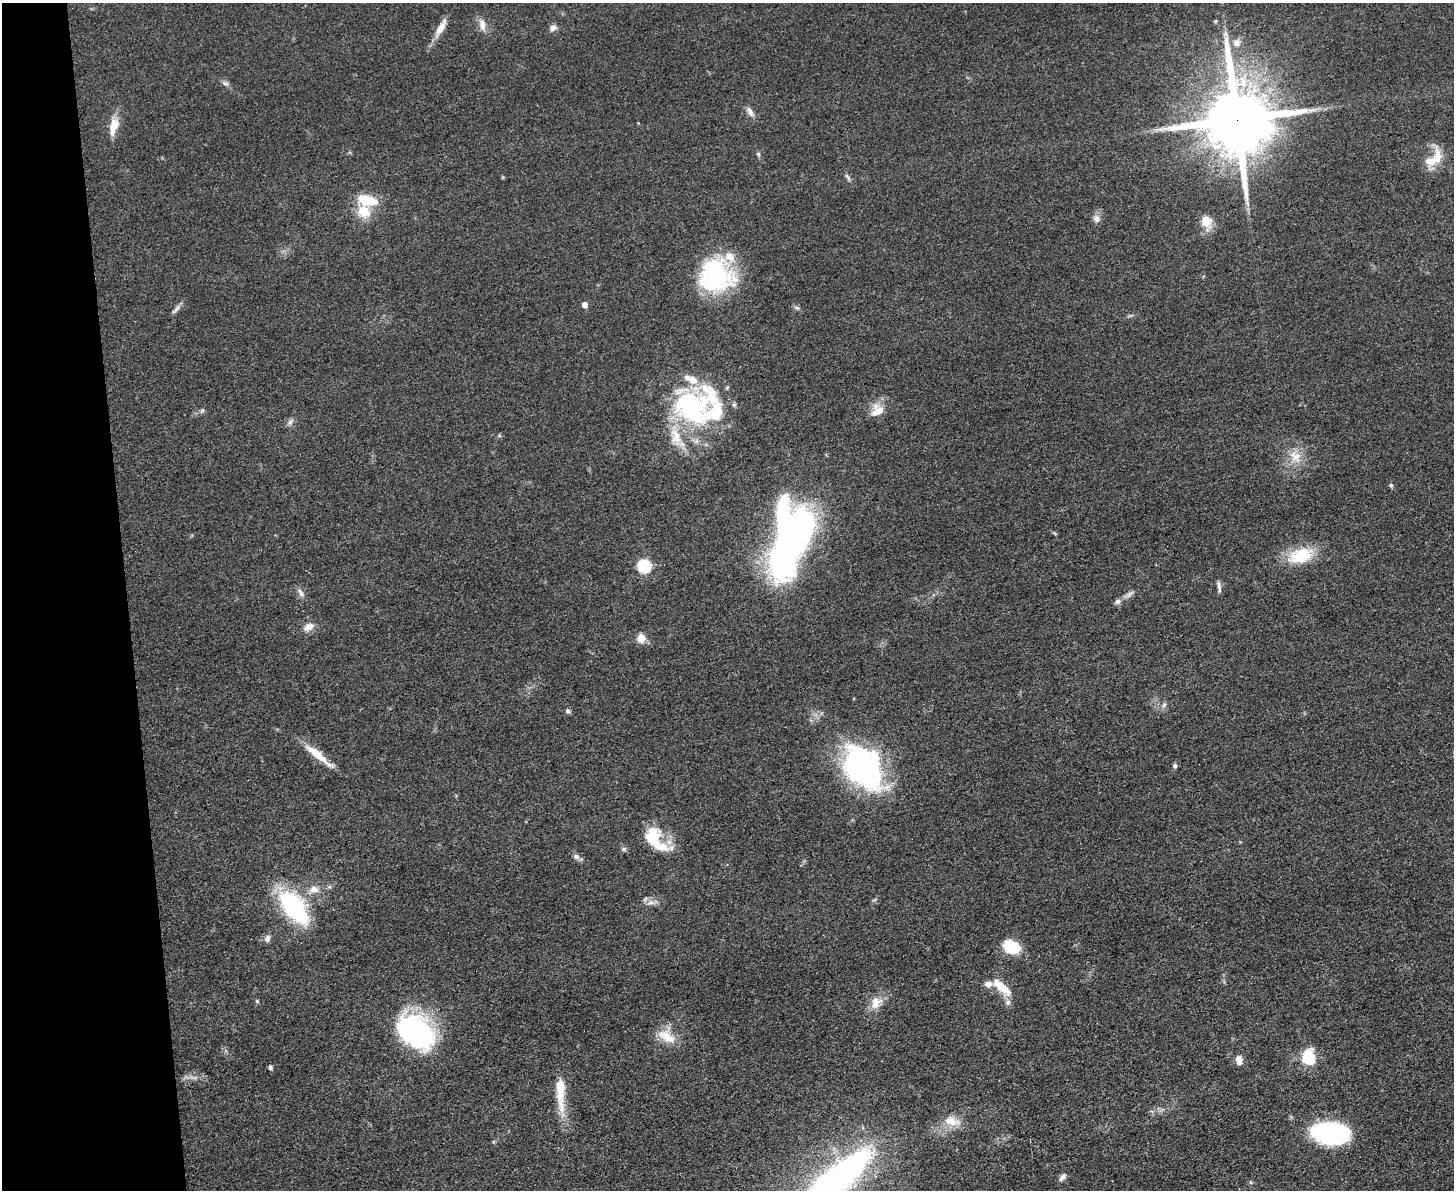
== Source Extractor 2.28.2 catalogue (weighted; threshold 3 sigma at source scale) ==
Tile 4 of 3 x 4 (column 1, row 2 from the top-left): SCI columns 140-1591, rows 2384-3571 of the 4748 x 4767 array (HDU 1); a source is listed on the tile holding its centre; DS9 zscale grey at full resolution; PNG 1456 x 1192 px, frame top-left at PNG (2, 3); no overlay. Shown black and unused: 9% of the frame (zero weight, under 3 of 5 exposures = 1% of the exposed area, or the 3 px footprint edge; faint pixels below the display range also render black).
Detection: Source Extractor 2.28.2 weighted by HDU 2 'WHT'; one run over the whole footprint, this tile lists its part. Background 0.0464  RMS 0.0055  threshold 0.0249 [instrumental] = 3 sigma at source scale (4.5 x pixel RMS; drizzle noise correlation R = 1.50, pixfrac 1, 0.05/0.05 arcsec/px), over >= 5 px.
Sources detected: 75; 4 inside a brighter object's white glare — not listed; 13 inside a brighter listed object's ellipse — not listed separately; the other 58 listed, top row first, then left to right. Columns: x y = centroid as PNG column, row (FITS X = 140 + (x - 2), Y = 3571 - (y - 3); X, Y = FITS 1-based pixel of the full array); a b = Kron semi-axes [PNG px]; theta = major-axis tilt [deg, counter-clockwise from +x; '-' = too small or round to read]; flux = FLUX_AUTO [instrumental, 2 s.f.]
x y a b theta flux
482 25 17 8 -79 4
441 27 24 8 60 6.3
553 28 10 7 49 2.2
1237 43 10 9 - 3.9
225 84 9 4 0 1.3
750 111 14 7 -60 2.9
1237 119 20 18 -82 5700
113 127 25 11 75 8
758 154 6 5 - 0.88
1434 158 28 14 48 12
848 177 12 4 -54 1.5
367 200 25 12 -12 15
1096 219 10 9 - 2.6
1206 221 6 5 - 21
716 274 40 32 -49 66
585 304 5 4 - 4.3
797 308 8 3 -19 1.1
176 309 18 4 48 2
202 410 7 5 68 1.1
692 410 46 31 67 65
877 411 18 14 51 7.6
290 422 8 6 61 1.8
1296 457 19 15 -43 8.9
1391 485 6 5 - 0.97
792 537 71 27 69 240
1301 555 31 18 17 21
644 566 6 6 - 66
1219 585 10 6 -82 2
301 593 14 5 -57 2.3
1130 594 13 4 39 2
1118 601 8 6 46 1.8
309 627 14 8 29 4.3
641 638 9 9 - 5.8
1164 705 7 5 46 1.4
568 711 7 6 - 1.3
318 755 42 8 -39 11
1175 766 7 5 -73 1
862 769 50 37 -40 110
652 837 25 20 59 17
576 857 8 7 - 2
314 889 13 10 -1 4.9
651 902 10 6 1 2.8
293 906 39 20 -52 62
267 938 10 7 71 2.2
1012 947 20 13 -25 17
1001 987 28 9 -41 10
257 1001 5 5 - 0.72
876 1003 18 13 64 7.4
412 1030 42 30 -52 86
666 1036 28 13 -33 10
1308 1057 13 11 -90 22
1239 1060 10 7 -86 4.2
270 1067 5 5 - 1.2
561 1108 33 9 -88 9.6
951 1121 17 14 -26 8
1330 1133 32 18 -6 91
1062 1177 11 6 46 2.1
834 1182 74 19 41 300
Overlapping masked pixels (flux is a lower limit): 1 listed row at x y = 1237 119
Isophote crosses this tile's border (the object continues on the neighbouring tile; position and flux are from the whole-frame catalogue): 1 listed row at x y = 834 1182